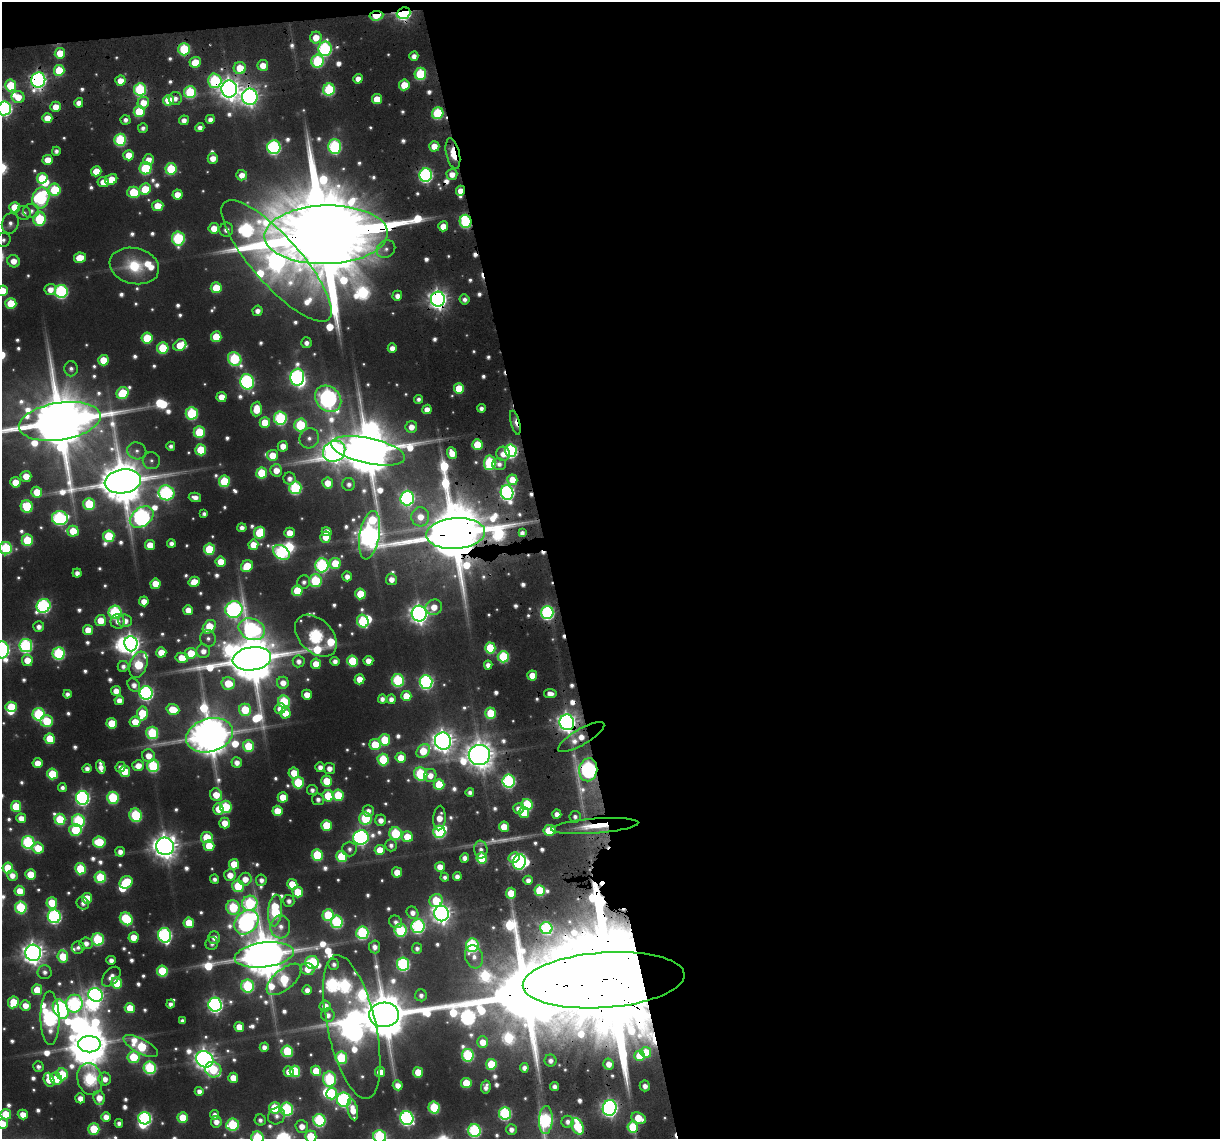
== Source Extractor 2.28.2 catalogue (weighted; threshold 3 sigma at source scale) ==
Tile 4 of 4 x 4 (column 4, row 1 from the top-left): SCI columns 3787-5004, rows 3635-4771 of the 5240 x 5195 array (HDU 1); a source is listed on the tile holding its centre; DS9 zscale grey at full resolution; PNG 1222 x 1141 px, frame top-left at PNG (2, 2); each listed source drawn as its Kron ellipse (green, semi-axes under 4 px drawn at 4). Shown black and unused: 56% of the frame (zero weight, under 3 of 6 exposures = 11% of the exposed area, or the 3 px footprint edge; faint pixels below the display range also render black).
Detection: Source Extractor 2.28.2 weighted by HDU 2 'WHT'; one run over the whole footprint, this tile lists its part. Background 0.144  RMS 0.023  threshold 0.0944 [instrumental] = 3 sigma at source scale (4.09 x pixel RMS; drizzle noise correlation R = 1.36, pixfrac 0.8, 0.05/0.05 arcsec/px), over >= 5 px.
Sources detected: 774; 5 too faint to see at this stretch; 19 inside a brighter object's white glare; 17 cosmic-ray / hot-pixel residue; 1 long thin detection or spike segment (spike, bleed or trail) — neither listed nor drawn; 12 inside a brighter listed object's ellipse — not listed separately; of the other 720, all 500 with FLUX_AUTO >= 9.49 (the completeness limit of this list) listed and drawn (220 fainter detections not listed), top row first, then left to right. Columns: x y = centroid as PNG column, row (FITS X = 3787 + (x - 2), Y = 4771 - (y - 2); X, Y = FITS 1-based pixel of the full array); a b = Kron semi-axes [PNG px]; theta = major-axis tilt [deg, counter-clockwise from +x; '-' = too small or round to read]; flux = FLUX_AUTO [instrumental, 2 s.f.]
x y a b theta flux
404 13 7 5 19 630
376 16 7 4 7 100
316 37 6 5 - 41
184 49 6 6 - 170
325 49 7 6 - 410
60 53 5 5 - 60
414 56 4 4 - 16
318 61 6 6 - 220
195 62 6 5 - 60
263 65 5 5 - 35
240 68 6 6 - 62
59 70 5 5 - 95
420 74 6 5 - 180
358 79 5 4 - 23
38 80 8 7 - 830
120 81 5 5 - 34
215 81 7 6 - 250
11 85 6 5 - 110
404 85 5 5 - 65
140 89 6 6 - 260
229 89 8 8 - 1900
329 89 6 6 - 210
190 92 6 6 - 180
18 97 6 6 - 46
250 97 8 8 - 1200
175 98 6 6 - 14
377 99 5 5 - 50
168 100 5 5 - 70
79 103 4 4 - 18
143 103 6 5 - 39
56 107 5 5 - 34
4 108 7 6 - 640
139 112 5 5 - 99
438 113 6 5 - 180
47 118 5 5 - 37
210 119 4 4 - 15
126 120 5 4 - 11
184 120 5 5 - 16
143 128 5 4 - 9.6
200 128 4 4 - 14
120 140 6 6 - 210
335 146 7 6 - 350
434 146 5 5 - 32
274 147 7 6 - 460
56 151 4 4 - 10
453 154 15 6 -77 64
129 155 5 5 - 41
213 158 5 5 - 27
48 160 5 5 - 37
148 160 5 5 - 24
146 168 6 6 - 180
171 169 5 5 - 120
96 171 5 5 - 47
452 174 5 5 - 26
242 175 5 5 - 25
426 175 6 6 - 490
42 178 6 5 - 92
111 179 6 5 - 53
103 182 5 5 - 31
145 189 6 5 - 74
55 190 6 6 - 130
460 191 5 4 - 28
134 192 6 5 - 110
177 195 5 5 - 34
41 198 11 8 73 340
158 206 5 5 - 51
15 207 5 5 - 59
31 211 8 7 - 12
23 213 7 7 - 12
39 219 7 6 - 170
466 221 6 6 - 270
10 223 10 8 74 15
443 226 5 5 - 35
214 228 5 5 - 37
226 230 7 7 - 16
326 235 62 29 2 85000
178 238 7 6 - 270
3 240 7 7 - 10
386 249 10 8 33 12
80 258 6 5 - 54
14 261 6 6 - 29
276 261 78 24 -48 1500
134 266 25 18 -14 110
216 288 5 5 - 69
50 289 6 5 - 23
3 291 5 5 - 55
61 291 6 6 - 380
397 296 5 5 - 17
438 299 7 7 - 1300
464 299 5 5 - 11
11 303 5 5 - 90
257 311 5 5 - 15
216 337 5 5 - 70
147 338 5 5 - 110
306 343 5 5 - 13
180 345 7 5 34 54
163 348 6 5 - 120
392 348 4 4 - 18
235 359 7 6 - 250
103 360 5 5 - 62
71 369 7 7 - 11
297 377 8 7 - 650
247 382 8 6 -72 500
459 389 5 5 - 77
123 393 6 5 - 120
221 397 5 5 - 35
328 399 14 12 -43 1200
419 399 4 4 - 10
481 408 4 4 - 11
256 409 7 5 86 53
427 409 5 4 - 23
192 413 6 6 - 220
280 418 6 6 - 320
60 421 41 18 9 23000
265 423 5 5 - 65
515 423 12 4 -75 23
300 425 6 6 - 180
411 427 6 5 - 25
199 432 6 5 - 130
309 438 10 9 - 18
477 445 5 5 - 90
171 446 4 4 - 10
283 446 5 5 - 29
201 450 5 5 - 100
137 451 9 8 - 13
334 451 11 10 - 2300
368 451 38 12 -12 15000
511 451 6 6 - 420
452 453 6 4 -68 37
503 454 7 7 - 25
272 455 5 5 - 47
151 461 9 8 - 11
490 463 7 6 - 240
499 464 7 6 - 12
276 470 6 6 - 33
262 473 5 5 - 110
26 476 5 5 - 39
290 479 6 6 - 14
512 480 5 5 - 42
123 481 18 12 8 12000
224 481 6 5 - 140
15 482 5 5 - 45
328 483 5 5 - 42
349 484 6 6 - 12
295 488 6 6 - 270
37 492 5 5 - 58
166 493 8 7 - 450
507 493 7 6 - 640
195 497 6 4 -15 18
407 498 7 7 - 520
89 504 6 6 - 130
27 507 6 6 - 130
204 514 4 4 - 10
142 517 13 9 37 890
420 517 9 9 - 36
60 518 8 7 - 410
242 528 4 4 - 15
73 531 5 5 - 65
327 532 5 4 - 30
260 533 6 5 - 120
290 533 5 5 - 36
456 533 29 15 4 24000
522 533 4 4 - 11
370 535 24 10 80 2200
109 536 6 5 - 130
326 537 5 5 - 34
27 540 6 5 - 120
171 543 4 4 - 13
150 545 5 5 - 39
253 545 5 5 - 44
6 548 6 6 - 220
209 549 5 5 - 120
281 552 9 6 -36 370
221 562 5 5 - 47
335 563 5 5 - 76
322 565 7 6 - 370
247 566 6 5 - 84
77 573 4 4 - 16
347 576 5 5 - 17
391 579 5 5 - 21
315 581 6 6 - 180
194 582 6 5 - 47
304 582 7 6 - 11
155 584 5 5 - 51
297 591 5 5 - 93
360 594 5 5 - 83
144 601 5 5 - 28
43 606 7 6 - 480
434 607 8 7 - 34
188 610 5 5 - 29
234 610 9 8 - 780
115 612 6 6 - 310
547 612 6 6 - 440
419 614 8 7 - 1400
101 621 5 5 - 49
117 621 7 7 - 16
125 621 7 6 - 23
363 621 6 5 - 150
39 627 5 5 - 15
209 627 7 5 48 85
252 629 13 10 -24 460
88 630 5 5 - 37
316 636 25 16 -45 630
208 638 8 7 - 11
131 644 7 6 - 1400
26 646 6 6 - 410
490 648 5 5 - 130
2 650 8 7 - 780
203 651 7 7 - 20
161 652 5 5 - 47
59 653 6 6 - 260
191 653 6 5 - 65
503 657 5 5 - 190
182 658 6 5 - 43
252 659 19 11 8 15000
27 660 6 5 - 38
299 661 6 6 - 14
335 661 4 4 - 14
352 661 5 5 - 120
368 661 5 5 - 24
316 664 5 5 - 39
138 665 14 8 70 160
488 665 4 4 - 17
123 666 5 5 - 11
532 676 5 5 - 44
359 679 5 5 - 35
398 680 6 6 - 240
426 682 6 6 - 490
228 683 7 6 - 71
283 683 6 6 - 26
134 685 7 5 -50 16
116 691 5 5 - 26
146 693 7 6 - 530
67 694 4 4 - 12
550 694 6 4 -10 20
307 695 5 5 - 29
406 696 5 5 - 52
382 699 4 4 - 13
391 699 4 4 - 16
119 700 5 4 - 19
284 702 6 6 - 180
11 707 6 5 - 90
280 709 5 5 - 25
173 710 6 5 - 74
245 710 6 6 - 110
142 713 7 5 78 91
285 713 5 5 - 49
491 713 5 5 - 97
39 714 6 6 - 240
47 721 6 6 - 110
135 722 5 5 - 51
567 722 8 7 - 1300
112 723 5 5 - 76
152 733 6 6 - 180
210 735 24 16 17 8400
581 737 26 8 30 58
50 739 5 5 - 80
385 740 5 5 - 110
443 741 8 8 - 2000
375 745 5 5 - 85
248 746 6 5 - 100
423 751 7 6 - 79
479 755 11 10 - 3300
148 756 7 6 - 31
401 758 5 5 - 46
383 759 6 5 - 140
237 762 5 5 - 18
37 763 5 5 - 34
138 766 6 5 - 31
153 766 6 6 - 250
101 767 7 4 -76 20
120 767 5 4 - 15
320 767 5 5 - 16
329 768 5 5 - 20
87 769 4 4 - 14
588 770 11 9 81 700
125 771 5 5 - 67
294 773 5 5 - 50
52 774 5 5 - 110
421 774 7 6 - 210
430 775 6 6 - 27
327 781 5 5 - 67
509 781 6 6 - 390
298 782 6 5 - 140
439 785 5 5 - 96
62 788 4 4 - 11
312 790 5 5 - 12
470 792 4 4 - 11
216 795 6 6 - 48
338 795 5 5 - 110
328 796 6 5 - 88
283 797 5 5 - 53
82 798 7 6 - 570
113 798 6 6 - 190
318 799 6 6 - 12
527 804 6 5 - 190
16 806 5 5 - 97
226 807 6 6 - 140
519 808 6 5 - 17
218 809 6 5 - 42
277 811 5 5 - 54
368 811 6 6 - 15
524 813 5 5 - 64
557 814 4 4 - 19
136 815 7 6 - 220
575 817 6 5 - 10
21 818 5 5 - 26
365 818 6 6 - 180
439 818 12 6 87 39
60 819 6 5 - 130
381 820 5 5 - 19
78 821 6 6 - 250
225 823 5 5 - 37
326 825 5 5 - 88
595 826 44 7 4 85
504 827 5 5 - 47
75 830 6 6 - 130
550 830 6 5 - 75
439 832 6 6 - 260
395 833 6 6 - 180
207 837 6 5 - 96
361 837 8 7 - 670
407 837 5 5 - 59
28 842 6 6 - 330
99 842 6 5 - 120
391 845 6 6 - 12
165 846 9 8 - 2700
209 846 5 5 - 57
38 848 6 5 - 69
349 849 7 7 - 12
380 850 5 5 - 45
481 850 9 6 -83 13
120 852 5 5 - 17
317 855 6 5 - 140
342 857 5 5 - 120
465 858 5 4 - 17
482 858 5 5 - 130
514 858 5 5 - 32
519 862 8 6 75 500
234 864 5 5 - 63
440 867 5 5 - 30
8 868 5 5 - 100
80 869 5 5 - 130
397 872 5 5 - 37
30 874 5 5 - 67
12 875 5 5 - 21
230 875 6 5 - 32
100 877 6 5 - 150
445 877 4 4 - 10
457 877 4 4 - 15
214 879 4 4 - 11
245 879 6 6 - 30
261 880 6 5 - 14
528 880 5 4 - 15
126 882 7 5 37 110
292 884 5 5 - 54
238 886 6 5 - 110
20 891 5 5 - 42
540 891 5 5 - 140
298 892 5 5 - 89
511 893 5 5 - 50
87 898 5 5 - 59
289 901 6 6 - 13
436 901 7 6 - 110
52 903 5 5 - 79
83 903 6 6 - 11
250 903 8 7 - 270
21 907 6 6 - 190
233 907 7 6 - 180
275 911 16 7 85 230
413 913 6 5 - 17
441 914 8 7 - 1400
328 915 6 5 - 150
54 916 7 6 - 490
126 919 7 6 - 190
246 922 13 10 47 940
337 922 6 6 - 250
396 922 7 6 - 11
189 923 5 5 - 75
418 926 7 6 - 420
280 927 11 10 - 23
546 928 6 6 - 250
400 930 6 6 - 240
362 933 6 6 - 290
165 935 7 6 - 520
133 937 5 5 - 41
214 938 6 6 - 19
98 939 6 6 - 210
86 943 6 6 - 17
212 944 6 6 - 11
472 945 7 6 - 330
78 947 6 6 - 9.5
375 947 6 5 - 15
417 948 5 5 - 11
33 953 8 8 - 1900
264 955 30 12 7 11000
63 956 6 5 - 90
474 957 12 8 -74 21
111 960 4 4 - 15
312 962 7 6 - 180
334 964 6 5 - 10
403 964 6 6 - 390
308 969 7 6 - 33
162 971 5 5 - 110
45 972 7 7 - 11
111 977 11 7 49 18
284 979 21 10 41 180
604 980 81 27 4 140000
117 983 5 5 - 100
248 986 6 6 - 250
37 990 5 5 - 55
307 990 4 4 - 18
95 995 7 6 - 910
421 995 6 6 - 12
13 1002 6 5 - 91
74 1004 9 8 - 410
170 1004 4 4 - 12
25 1005 5 5 - 31
215 1005 7 6 - 720
325 1006 6 5 - 28
130 1008 5 5 - 58
61 1009 10 7 -64 540
328 1015 7 6 - 17
384 1015 15 12 4 12000
50 1018 27 9 -89 570
182 1021 4 4 - 9.8
239 1027 5 5 - 43
352 1027 73 24 -77 4400
482 1042 6 5 - 37
89 1044 11 8 -1 6200
141 1046 19 7 -27 200
264 1047 4 4 - 15
287 1051 6 5 - 150
646 1052 5 5 - 62
468 1055 6 6 - 250
639 1056 5 5 - 56
133 1057 6 6 - 120
341 1058 6 6 - 180
205 1059 9 7 -31 1700
550 1061 6 6 - 12
491 1064 5 5 - 110
609 1064 5 5 - 25
38 1067 5 5 - 11
150 1068 6 6 - 260
524 1068 4 4 - 13
213 1069 8 7 - 140
295 1071 6 5 - 140
316 1071 5 5 - 66
289 1072 5 5 - 25
380 1072 5 5 - 45
418 1072 5 5 - 63
62 1074 6 5 - 120
233 1078 5 5 - 43
56 1079 6 5 - 63
90 1079 16 12 -75 330
105 1079 6 6 - 20
329 1079 8 6 -87 280
49 1080 7 5 -71 47
466 1083 5 5 - 76
398 1085 5 5 - 21
555 1086 4 4 - 13
645 1086 5 5 - 17
486 1087 7 4 79 14
199 1091 4 4 - 16
332 1093 6 5 - 120
80 1098 5 5 - 22
99 1098 7 5 -80 32
344 1100 7 7 - 520
275 1108 6 5 - 100
434 1108 6 5 - 170
610 1108 8 7 - 900
287 1109 6 6 - 300
353 1110 11 5 -78 40
505 1113 6 6 - 330
6 1114 5 5 - 85
23 1114 5 5 - 30
215 1115 5 4 - 12
277 1116 9 8 - 13
106 1117 5 5 - 24
145 1118 6 6 - 420
183 1118 5 5 - 68
407 1118 7 6 - 580
639 1118 8 5 -23 77
260 1120 5 5 - 10
319 1120 6 6 - 290
546 1120 14 7 88 370
216 1122 5 5 - 20
568 1122 6 6 - 13
119 1123 4 4 - 11
3 1124 5 5 - 34
232 1125 6 6 - 190
302 1126 6 6 - 26
577 1126 8 5 -65 110
633 1127 5 5 - 120
94 1129 5 5 - 120
511 1129 5 5 - 15
474 1130 6 6 - 310
311 1136 6 5 - 92
380 1136 6 6 - 270
258 1138 6 6 - 210
Overlapping masked pixels (flux is a lower limit): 26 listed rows (the first 20) at x y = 404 13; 376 16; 184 49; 318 61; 420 74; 38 80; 215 81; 229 89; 250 97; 56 107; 438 113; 453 154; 460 191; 466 221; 326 235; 438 299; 515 423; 368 451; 511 451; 456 533
Isophote crosses this tile's border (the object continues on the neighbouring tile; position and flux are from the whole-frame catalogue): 12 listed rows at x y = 4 108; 3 240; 3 291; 60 421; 6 548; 2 650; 6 1114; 546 1120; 3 1124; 311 1136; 380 1136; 258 1138